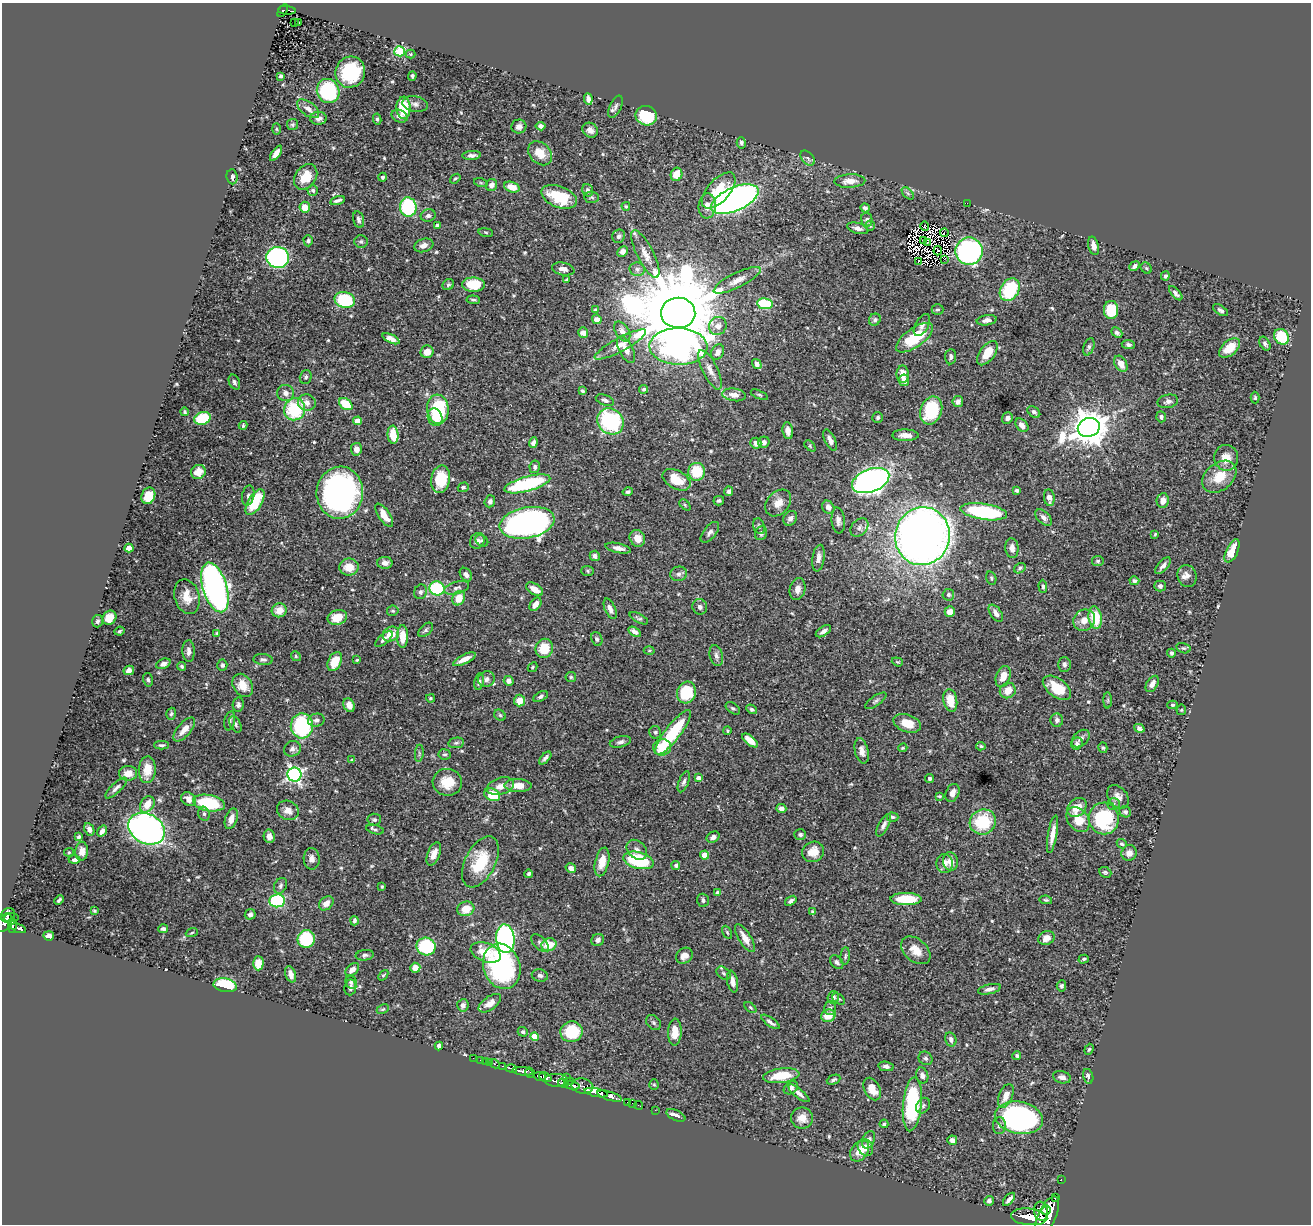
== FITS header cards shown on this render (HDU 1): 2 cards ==
NAXIS1  =                 1309
NAXIS2  =                 1222

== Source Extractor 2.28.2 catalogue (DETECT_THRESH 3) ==
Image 1309 x 1222 px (HDU 1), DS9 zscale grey, 1 PNG px = 1 image px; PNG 1313 x 1226 px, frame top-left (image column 1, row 1222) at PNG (2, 3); each listed source drawn as its Kron ellipse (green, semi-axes under 4 px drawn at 4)
Background 0.616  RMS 0.018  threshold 0.0528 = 3 sigma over >= 5 px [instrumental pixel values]
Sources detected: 566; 5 with non-positive FLUX_AUTO (blend fragments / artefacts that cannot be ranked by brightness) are neither listed nor drawn; of the other 561, the 500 brightest by FLUX_AUTO listed and drawn (61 fainter detections omitted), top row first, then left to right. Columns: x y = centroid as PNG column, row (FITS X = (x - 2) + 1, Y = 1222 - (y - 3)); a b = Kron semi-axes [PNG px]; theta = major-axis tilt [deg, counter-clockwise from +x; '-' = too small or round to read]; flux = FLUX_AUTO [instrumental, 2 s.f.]
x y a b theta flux
283 10 7 3 56 100
287 10 9 3 -5 130
294 22 3 2 - 1.7
299 22 3 2 - 1.5
400 51 5 5 - 72
411 54 5 4 - 1.4
350 72 16 14 66 69
281 76 3 3 - 2.7
412 76 5 4 - 2
328 91 12 11 - 110
588 99 6 4 -84 4.4
415 104 13 7 -10 5.5
615 107 12 5 65 4
403 108 11 7 -88 45
308 109 13 6 -37 6.9
400 116 8 6 -25 6.4
646 116 11 9 -20 67
319 118 8 6 1 6.1
377 119 5 4 - 2.1
292 125 5 5 - 2.1
541 126 5 4 - 4.6
519 127 7 7 - 5.7
276 129 6 4 -88 1.5
590 130 8 7 - 6.9
741 143 6 4 -75 2.6
276 153 9 4 56 8.9
540 153 13 10 -46 17
472 155 9 4 4 4.2
808 158 9 5 -48 2.9
676 174 7 5 70 22
232 177 7 5 -85 3.9
306 177 14 10 53 24
382 177 4 4 - 2.5
455 179 6 3 38 1.6
850 181 15 6 2 11
481 183 7 4 -19 1.5
491 185 6 5 - 6.5
512 187 8 5 -17 12
313 190 5 5 - 2.5
588 190 6 5 - 3.3
719 191 22 11 49 34
908 193 7 4 -45 2.5
559 197 18 10 -21 43
592 197 7 5 -4 2.9
735 199 25 11 24 740
337 200 7 3 16 3.6
967 203 2 2 - 23
626 206 4 4 - 1.7
707 206 12 8 84 10
305 207 5 5 - 17
408 207 9 8 - 92
865 208 5 4 - 2.9
428 215 7 6 - 3.8
358 220 8 5 -76 3.3
867 220 7 5 -76 3.1
437 225 4 3 - 4.4
870 226 5 4 - 1.9
925 226 5 2 - 2.9
858 228 11 5 -16 5.7
486 232 7 3 -9 1.7
944 233 4 2 - 2.7
619 236 7 6 - 3.6
923 240 3 2 - 2.8
308 241 5 4 - 3
361 241 6 6 - 2.4
927 243 3 2 - 1.6
424 245 10 6 18 7.9
1094 246 9 5 -75 7.4
623 251 6 5 - 6.4
938 251 4 2 - 2.4
969 251 14 13 - 270
645 254 26 8 -63 14
278 258 11 10 - 210
944 259 3 2 - 1.4
918 262 4 2 - 1.5
1134 266 5 4 - 3.8
1146 268 6 5 - 1.9
563 269 11 6 -11 6.5
637 269 7 7 - 3.8
1165 276 4 4 - 2.8
567 279 4 3 - 1.6
737 280 26 7 26 12
448 285 6 5 - 2.3
473 285 11 7 -1 38
1010 290 12 9 58 69
1176 293 8 4 -48 4
345 300 10 8 -14 80
473 300 6 3 -4 2.1
765 304 8 5 -9 68
595 310 4 3 - 2.5
938 310 6 5 - 2.2
1111 310 9 7 -90 35
1220 310 8 4 -33 3.1
678 313 17 15 -3 30000
597 319 5 4 - 7.3
875 320 6 5 - 2.7
987 320 10 5 9 5.3
922 325 12 6 60 4.5
718 326 9 8 - 8.1
622 332 11 6 -59 7.7
583 333 5 5 - 6.1
1117 333 6 4 -40 3.3
1282 337 8 7 - 46
914 338 22 9 36 53
391 339 9 4 -25 6
1265 344 7 5 -59 3.2
620 345 29 7 28 14
1128 345 6 4 -8 2.6
678 346 29 18 -1 610
1089 347 9 5 70 2.7
1229 348 12 7 42 21
626 350 14 7 -63 8.8
427 352 6 6 - 10
718 352 8 6 64 7
987 353 14 7 55 22
951 357 8 5 85 3.2
757 364 5 4 - 7
1121 364 9 6 -60 11
710 370 22 7 -63 10
903 374 9 6 -89 11
306 377 7 6 - 2.6
904 380 6 5 - 6.8
234 382 8 5 -65 2.6
644 389 4 4 - 2.4
582 391 4 3 - 2
286 393 8 8 - 6.1
734 395 12 6 -8 8.1
759 395 9 4 -23 2.3
1255 398 6 4 -90 1.9
605 400 9 5 -21 3.3
1168 401 10 6 13 4.5
958 402 5 5 - 3.8
307 403 9 8 - 7.2
346 404 7 5 -35 38
295 409 11 10 - 76
438 409 14 10 -84 83
931 411 14 10 69 62
184 412 4 3 - 1.7
1034 412 7 5 -38 3.2
435 417 9 7 -71 11
878 417 5 5 - 2.6
1161 417 5 4 - 2.7
202 418 8 6 18 51
1007 418 6 5 - 4.6
357 421 4 4 - 15
610 421 14 12 -45 120
243 425 4 2 - 1.5
1022 425 7 5 -46 6.1
1089 427 11 9 20 2800
788 431 8 5 -82 8.2
393 435 9 5 -86 25
905 435 13 6 0 9.6
830 440 11 5 -65 6.1
764 442 6 5 - 4.6
533 443 5 4 - 3.9
756 443 5 5 - 7
810 446 6 4 -46 1.7
356 449 6 5 - 6
1226 458 13 12 - 15
535 467 6 5 - 2.7
198 472 7 7 - 10
697 472 9 8 - 35
1219 477 19 13 39 27
441 479 14 9 79 37
676 480 15 9 -28 23
871 481 19 11 21 580
527 484 23 7 15 110
463 487 5 4 - 2
1017 490 4 4 - 2.4
729 491 5 4 - 4.2
628 492 5 4 - 2.4
340 493 26 23 85 370
148 496 8 6 66 27
248 496 10 6 78 3.7
1049 498 8 5 -83 7.7
1163 500 7 6 - 8.1
490 501 6 5 - 4.1
719 501 5 4 - 2.7
255 502 14 7 59 44
778 503 15 11 48 12
685 505 6 4 -46 1.8
828 507 7 5 -54 7
984 512 23 8 -8 120
384 515 13 5 -56 14
1044 517 10 6 -43 5.1
790 518 8 6 58 5.3
838 520 13 6 -84 5.1
527 523 28 15 11 460
759 526 8 5 -70 2.8
859 527 10 7 48 5
710 532 12 6 52 4.8
761 533 7 6 - 3.1
1155 534 3 3 - 1.4
922 536 29 27 75 1200
637 538 8 7 - 13
477 541 8 7 - 5.9
482 541 7 5 -35 2.4
129 548 5 4 - 8.1
618 548 13 5 -12 7.8
1012 548 10 6 -84 7.1
1232 551 12 6 64 22
595 556 5 5 - 4.3
818 558 13 6 82 8.3
1098 561 6 5 - 2.5
385 563 8 6 0 6.1
1163 566 10 5 49 4.7
349 567 9 8 - 18
1020 568 6 5 - 2.3
588 571 6 5 - 1.9
679 574 8 7 - 3.9
466 575 7 5 -53 4.6
1187 576 11 9 -76 6.9
991 578 7 5 -74 2.1
1134 581 5 4 - 2.9
1043 586 6 4 -85 2.2
1160 586 5 5 - 3.5
215 587 26 12 -73 430
437 588 7 7 - 80
457 588 13 6 15 4.9
535 589 9 5 -33 11
798 589 11 8 77 8.2
421 592 7 6 - 3.3
948 595 6 6 - 2.4
187 597 18 12 -74 18
459 598 7 6 - 18
535 604 7 5 55 7.5
700 607 8 7 - 3.5
610 609 11 5 -66 6.4
279 610 7 7 - 15
393 611 6 5 - 1.9
950 612 5 5 - 9.2
996 613 10 5 -55 5.9
337 617 10 7 17 22
109 618 7 6 - 15
639 618 10 4 -27 2.5
1095 618 11 6 -82 40
1084 620 11 10 - 11
97 621 6 5 - 2.7
426 630 9 5 43 2.7
119 631 5 3 - 1.7
823 631 8 4 33 4.8
635 632 7 4 -31 5.7
217 633 4 3 - 1.6
391 634 8 7 - 19
402 636 11 5 -90 18
384 639 11 5 40 3.7
597 639 7 5 -68 2.9
544 648 10 8 73 26
1183 648 7 5 -14 1.8
649 650 5 3 - 1.5
189 651 11 6 -88 6
1171 653 4 4 - 2.5
716 655 11 6 -77 4.5
296 656 5 4 - 1.5
464 659 12 4 26 10
263 660 10 5 -4 3.4
357 660 4 3 - 1.5
335 661 10 6 62 24
897 662 6 4 -20 1.4
163 664 7 5 22 5
1064 664 7 6 - 3.5
222 665 5 5 - 3.2
182 666 4 4 - 2.2
532 667 5 4 - 1.4
129 670 5 4 - 4.7
571 677 5 5 - 1.9
1003 677 11 7 70 15
486 679 8 7 - 4.4
148 680 7 4 -74 2.4
509 681 5 4 - 5.2
479 682 8 4 80 3.3
1152 684 9 5 59 7.1
243 685 12 9 -56 17
1057 688 16 9 -36 34
1008 690 8 7 - 15
686 692 11 9 72 53
540 696 8 4 29 3
431 698 4 3 - 1.5
950 700 11 6 -80 21
1108 700 8 4 89 2.2
520 701 6 5 - 15
876 701 12 5 35 2.9
238 705 7 5 80 3.4
349 705 7 5 -66 8.2
1172 705 5 4 - 1.6
733 708 8 5 -35 2.4
752 709 6 4 -32 2.3
1181 710 5 5 - 1.4
171 714 6 4 72 2.1
500 715 6 5 - 2
316 720 8 6 11 3.6
1057 720 7 6 - 3.3
230 721 9 5 78 2.5
907 723 14 8 -19 19
235 724 9 5 -63 3.2
302 726 12 11 - 120
1139 728 5 4 - 4
184 729 15 6 49 11
727 731 4 4 - 1.7
655 732 6 6 - 2.3
673 732 27 7 52 74
1081 738 10 7 43 5.5
750 740 9 4 -39 13
620 742 11 5 15 3.9
456 743 8 5 9 2.5
1077 744 6 5 - 3.2
161 745 7 3 0 2.4
981 746 5 4 - 1.6
662 747 9 8 - 27
903 748 4 3 - 1.5
1103 748 5 4 - 1.6
292 749 8 7 - 4.5
862 751 13 6 -78 7.4
419 753 9 3 85 1.9
445 754 6 5 - 2
545 758 8 4 47 3.4
352 760 4 3 - 2.4
147 770 13 8 87 20
128 773 9 7 2 13
294 775 7 7 - 330
698 778 4 3 - 5.2
930 778 4 4 - 2.1
447 782 15 13 -6 23
684 782 11 5 69 3.4
500 786 14 8 16 10
518 786 13 6 -2 14
116 788 14 5 44 4.1
952 793 9 6 68 7.1
492 795 8 6 -24 32
939 796 4 2 - 1.4
1118 797 13 9 -52 7.7
189 799 8 6 -34 7.1
209 803 16 8 -11 81
147 804 9 6 58 15
1113 804 6 5 - 2.8
1077 807 11 8 43 16
781 808 5 4 - 4.3
288 810 11 9 -28 9
1125 812 6 5 - 3.1
204 814 7 5 -75 2.6
893 817 6 4 -1 2
1104 818 16 15 - 87
231 819 10 6 71 10
1078 819 14 10 -54 25
374 820 7 6 - 2.7
983 822 13 12 - 57
884 825 12 5 62 4.6
89 829 6 4 -63 5.3
147 829 19 15 -29 480
375 829 9 4 -15 3
102 831 6 4 55 5.2
800 834 6 5 - 3
1052 834 19 4 80 11
269 836 7 5 -77 6.8
79 837 4 3 - 2.1
713 837 7 5 29 5.2
1122 844 5 4 - 2.1
637 850 11 8 -42 5.8
82 851 9 6 86 6.3
69 852 5 4 - 1.4
813 852 11 10 - 16
1129 853 8 7 - 6.5
434 854 12 6 69 11
705 855 4 4 - 21
312 859 11 8 -88 6.5
74 860 6 4 2 3.4
638 860 15 8 -15 85
951 861 9 7 -80 9.4
480 862 27 15 63 49
602 862 14 6 77 18
945 863 9 8 - 7.7
676 865 4 4 - 2.2
571 868 5 4 - 4.2
1105 872 6 5 - 2.1
529 874 4 3 - 2.3
280 886 8 6 60 3
382 886 3 3 - 1.6
718 893 4 4 - 4.8
906 899 16 6 -1 38
59 900 5 3 - 2.1
703 900 6 6 - 3.4
1046 900 6 4 -9 1.8
277 901 8 6 7 85
791 901 6 4 37 3.2
326 903 8 6 42 8.1
466 909 8 7 - 18
94 911 4 3 - 1.4
812 912 4 3 - 1.9
250 914 5 5 - 3.9
8 915 7 6 - 300
11 918 7 3 3 170
354 921 4 3 - 2.8
4 923 10 6 59 440
12 925 7 3 -90 260
18 928 8 3 -20 170
163 929 5 4 - 2.8
727 932 7 4 -63 1.7
192 933 6 3 21 1.5
49 936 5 4 - 4.8
745 938 16 6 -58 11
1046 938 8 6 26 8.1
306 939 9 8 - 63
505 939 14 9 -86 350
598 940 6 6 - 4
540 943 11 6 -43 3.3
549 945 7 6 - 24
426 947 9 9 - 86
916 950 17 11 -41 16
486 952 15 9 -20 28
365 955 9 5 8 3.1
684 956 9 7 36 7.6
845 956 8 4 84 2.3
1084 959 5 4 - 2
837 962 8 5 -50 3
258 963 7 5 89 15
502 966 23 18 -72 180
415 968 5 5 - 11
352 970 8 5 40 6.6
724 973 8 5 -41 2.6
291 974 8 5 -70 7.6
383 975 6 4 48 1.6
540 975 8 6 -15 3.6
351 982 6 5 - 2.3
732 982 11 5 -79 7.1
225 985 12 7 -11 68
1061 986 5 5 - 2.8
350 987 8 6 84 4.6
989 989 12 5 13 5.2
833 997 6 5 - 4.2
839 999 7 4 -36 2
490 1003 13 6 36 9.3
463 1005 6 5 - 4.3
750 1008 7 4 -41 1.7
830 1008 7 5 -90 3
383 1009 6 3 26 1.5
828 1016 7 6 - 17
770 1022 11 4 -35 4.2
654 1023 8 6 -46 2.7
523 1032 5 4 - 2.1
571 1032 11 10 - 53
675 1032 13 7 88 17
535 1036 4 4 - 26
951 1039 7 5 -75 4.1
439 1046 4 4 - 3.2
1089 1049 6 4 70 1.8
1017 1056 4 4 - 2.4
473 1058 2 2 - 8.9
925 1058 7 6 - 3
480 1060 2 2 - 6
485 1061 2 2 - 11
490 1062 2 2 - 7.9
495 1064 5 3 - 37
503 1066 3 2 - 59
886 1066 7 4 -10 4.3
512 1069 5 3 - 190
523 1071 10 4 -6 970
530 1073 5 3 - 390
922 1075 8 6 -74 5.1
540 1076 6 4 -11 270
781 1076 18 7 7 34
1088 1076 7 5 -75 3.4
545 1077 6 4 -22 1100
1062 1077 9 6 -13 5.3
566 1078 2 2 - 17
556 1080 12 6 -1 630
833 1080 7 4 23 2.7
570 1081 2 2 - 39
563 1083 5 3 - 330
654 1085 5 4 - 1.4
572 1086 8 3 -9 460
582 1086 11 7 -8 430
791 1088 8 6 40 4.8
872 1089 12 7 -63 16
596 1093 12 3 -11 1300
799 1093 13 4 -38 5.3
610 1096 13 4 -16 880
1006 1096 12 7 67 11
627 1102 2 2 - 12
632 1103 3 2 - 17
912 1104 27 9 85 130
639 1105 4 2 - 17
923 1106 8 6 58 2.8
655 1110 2 2 - 12
676 1115 10 5 -25 5
802 1118 11 10 - 12
1019 1118 24 16 -11 300
884 1124 4 3 - 2
999 1126 8 6 89 4.3
869 1140 9 6 68 5.1
952 1140 5 5 - 5.6
865 1147 9 7 -60 8.3
860 1151 11 8 54 16
1061 1179 3 2 - 15
1055 1198 3 3 - 40
1009 1199 8 3 49 4.1
989 1201 5 4 - 3.4
1046 1210 5 2 - 330
1041 1211 9 7 -81 1200
1047 1216 21 9 66 3900
1029 1217 18 8 -5 2900
At the frame edge (FLAGS 8, measured only in part): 1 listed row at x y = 4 923
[61 fainter detections neither listed nor drawn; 5 non-positive-flux detections neither listed nor drawn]